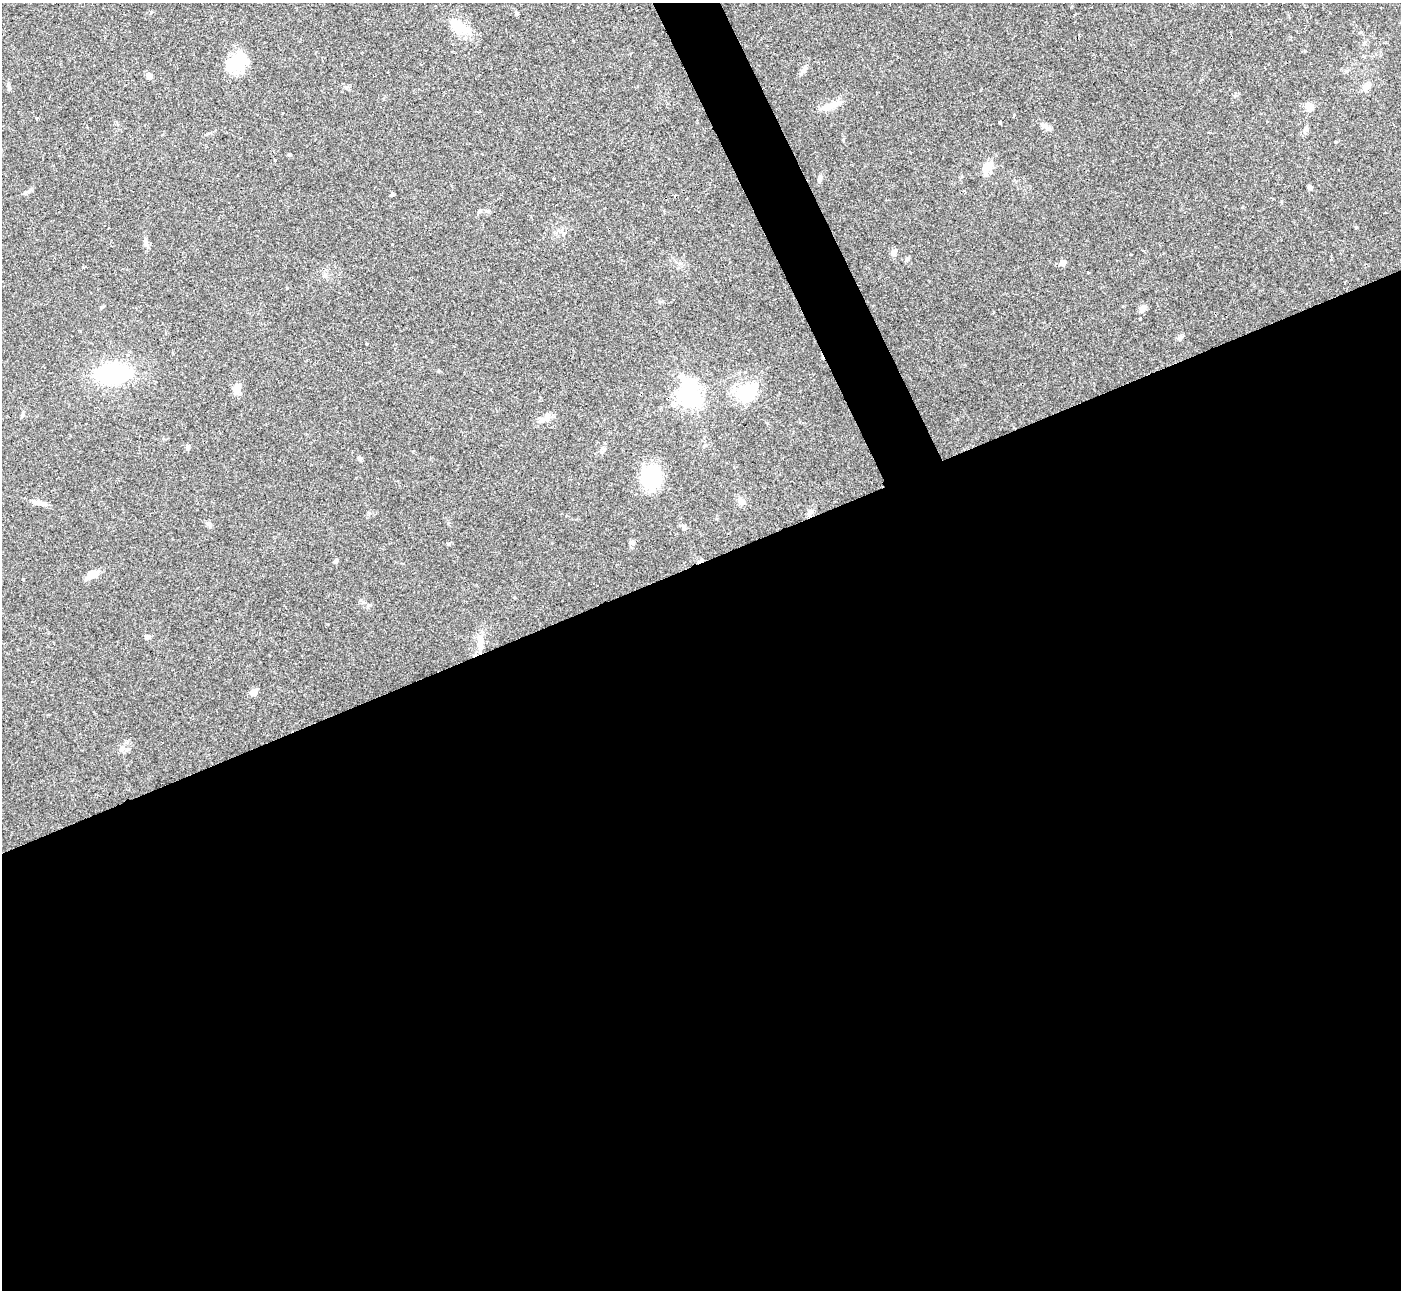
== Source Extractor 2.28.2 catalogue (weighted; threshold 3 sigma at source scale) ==
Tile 15 of 4 x 4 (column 3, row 4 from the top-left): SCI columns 2802-4200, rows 152-1439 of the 5600 x 5588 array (HDU 1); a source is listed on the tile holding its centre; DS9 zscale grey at full resolution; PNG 1403 x 1292 px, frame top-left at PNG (2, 3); no overlay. Shown black and unused: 58% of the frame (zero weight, under 3 of 4 exposures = <1% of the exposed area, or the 3 px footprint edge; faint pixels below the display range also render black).
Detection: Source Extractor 2.28.2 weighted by HDU 2 'WHT'; one run over the whole footprint, this tile lists its part. Background 0.0513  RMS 0.0052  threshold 0.0234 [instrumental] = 3 sigma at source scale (4.5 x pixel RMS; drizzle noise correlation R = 1.50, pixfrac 1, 0.05/0.05 arcsec/px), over >= 5 px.
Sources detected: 60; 1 inside a brighter object's white glare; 2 cosmic-ray / hot-pixel residue — not listed; the other 57 listed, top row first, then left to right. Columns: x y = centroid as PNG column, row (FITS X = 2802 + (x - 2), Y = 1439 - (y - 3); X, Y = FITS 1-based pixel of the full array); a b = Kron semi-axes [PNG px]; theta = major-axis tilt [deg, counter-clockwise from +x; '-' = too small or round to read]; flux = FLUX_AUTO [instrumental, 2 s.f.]
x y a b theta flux
516 13 6 4 -71 0.69
459 27 29 14 -28 12
238 61 23 18 21 19
804 69 11 6 52 1.8
149 76 7 7 - 2.1
347 87 3 3 - 2.1
1367 87 10 8 52 2.6
831 106 30 7 20 5.8
1310 106 10 8 -54 4
282 113 3 3 - 1.3
1014 115 3 3 - 1.1
36 118 3 2 - 0.93
1000 122 4 3 - 1.2
1046 127 16 6 -31 2.3
290 154 3 3 - 33
987 166 17 12 26 5
237 175 3 2 - 0.69
819 178 9 5 81 1.4
1310 187 5 4 - 1.4
392 194 4 4 - 3.2
479 212 7 4 45 0.83
1356 228 3 3 - 3.3
392 244 2 2 - 0.38
1143 250 4 2 - 0.47
894 253 9 7 85 1.8
1062 262 5 5 - 4.2
83 267 3 3 - 0.52
1088 272 3 3 - 0.59
287 288 3 3 - 1.5
1142 308 10 7 55 2.5
993 312 3 2 - 0.5
1140 319 3 3 - 0.75
1180 338 7 5 47 1.1
128 354 4 4 - 1.2
113 374 29 15 4 61
681 377 9 7 -51 2.6
236 389 12 8 78 4.3
747 392 25 18 31 23
689 396 7 7 - 380
22 415 8 3 71 0.82
546 417 15 8 85 2.7
188 447 6 5 - 0.9
603 449 7 5 -42 1.2
359 458 7 5 -15 0.91
651 477 17 14 82 35
741 501 13 8 -33 2.6
42 504 13 4 -3 2
810 512 8 5 62 1.6
208 524 8 5 -48 1.3
631 543 7 6 - 1.3
449 544 5 5 - 0.66
336 561 6 5 - 1.1
93 574 15 7 25 6.4
148 637 7 5 17 1.3
480 640 16 8 88 4.7
253 692 5 5 - 9.2
122 748 7 7 - 2
Unlisted compact peaks at least as high as the median listed source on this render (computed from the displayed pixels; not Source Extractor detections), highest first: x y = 151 12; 843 140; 908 258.